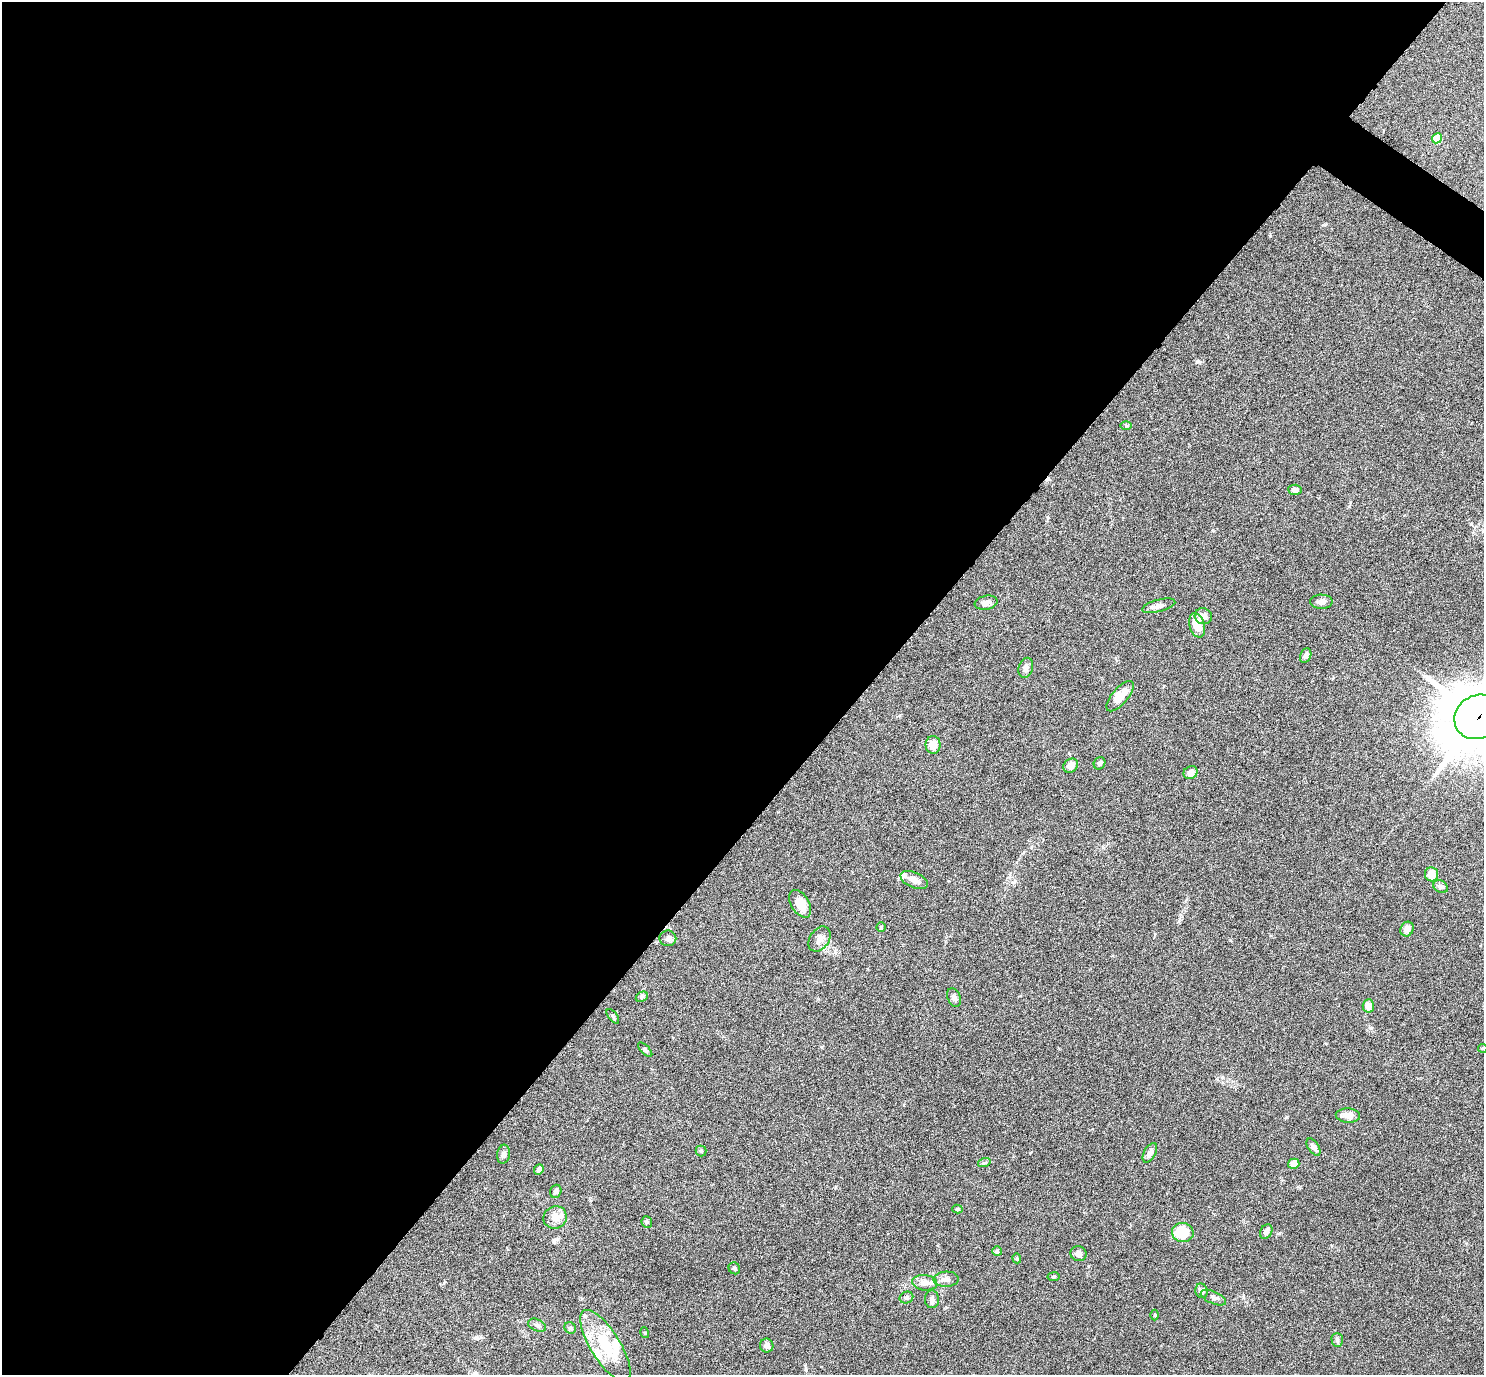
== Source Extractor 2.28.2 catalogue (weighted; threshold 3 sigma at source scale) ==
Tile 5 of 4 x 4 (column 1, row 2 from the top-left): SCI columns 2-1483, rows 2897-4269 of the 5931 x 5935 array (HDU 1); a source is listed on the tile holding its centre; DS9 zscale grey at full resolution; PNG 1486 x 1377 px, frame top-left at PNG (2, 2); each listed source drawn as its Kron ellipse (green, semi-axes under 4 px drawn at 4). Shown black and unused: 59% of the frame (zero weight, under 4 of 8 exposures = <1% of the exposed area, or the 3 px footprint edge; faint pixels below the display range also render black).
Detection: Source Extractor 2.28.2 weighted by HDU 2 'WHT'; one run over the whole footprint, this tile lists its part. Background 0.0857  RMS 0.004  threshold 0.0165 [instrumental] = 3 sigma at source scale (4.09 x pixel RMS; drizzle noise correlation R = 1.36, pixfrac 0.8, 0.05/0.05 arcsec/px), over >= 5 px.
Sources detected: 69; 1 inside a brighter object's white glare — neither listed nor drawn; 6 inside a brighter listed object's ellipse — not listed separately; the other 62 listed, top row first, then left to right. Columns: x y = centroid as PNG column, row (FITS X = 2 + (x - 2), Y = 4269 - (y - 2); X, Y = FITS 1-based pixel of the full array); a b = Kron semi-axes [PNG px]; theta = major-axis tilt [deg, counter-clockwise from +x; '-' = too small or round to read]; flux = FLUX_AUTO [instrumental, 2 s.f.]
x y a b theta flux
1437 138 5 4 - 8.1
1126 425 6 4 -1 0.48
1295 490 7 5 -3 1.4
1321 602 11 7 0 1.7
986 603 11 7 10 1.8
1159 606 17 6 15 1.8
1203 616 9 7 -24 2.4
1197 625 12 7 -72 7.2
1306 656 7 5 67 1.3
1026 668 10 7 75 1.6
1120 696 19 8 49 5.6
1478 717 24 21 28 2300
933 745 9 7 88 4
1099 763 6 5 - 0.95
1071 766 8 6 39 2.7
1191 773 7 6 - 2.4
1431 874 7 6 - 4.3
914 880 14 7 -23 2.8
1441 887 8 6 -32 0.98
800 904 15 9 -59 4.7
881 927 4 4 - 0.46
1407 929 7 6 - 2.1
668 938 8 8 - 1.2
819 939 13 9 56 2.4
642 997 6 4 29 0.62
954 998 9 6 -68 1.2
1368 1006 6 5 - 2.5
613 1016 8 4 -52 0.58
1483 1048 5 3 - 0.38
645 1050 9 4 -46 0.78
1348 1115 12 7 -2 3
1313 1147 10 5 -56 1.4
701 1151 5 5 - 0.61
1150 1153 11 6 62 1.8
503 1154 9 6 81 1.4
984 1163 6 4 18 0.59
1294 1164 6 5 - 3.9
539 1169 5 4 - 2
556 1191 7 5 72 1.1
957 1209 5 4 - 0.55
555 1217 12 11 - 3.7
647 1222 6 5 - 0.58
1266 1232 8 5 61 1.3
1183 1233 11 9 -12 11
997 1251 5 5 - 0.53
1078 1254 8 7 - 1.6
1017 1258 5 4 - 0.42
734 1268 6 5 - 0.75
1053 1277 6 4 7 0.49
946 1279 12 7 3 2
925 1283 12 7 -7 2.1
1202 1291 7 6 - 1.2
906 1297 7 5 22 0.85
1213 1298 13 6 -23 1.4
932 1299 9 7 -88 1.3
1155 1315 5 3 - 0.38
537 1325 9 6 -23 1.1
570 1328 6 5 - 0.65
645 1333 5 3 - 0.32
1337 1340 7 5 -89 0.79
605 1346 41 14 -58 16
767 1346 7 6 - 1.5
Overlapping masked pixels (flux is a lower limit): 1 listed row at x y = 1478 717
Isophote crosses this tile's border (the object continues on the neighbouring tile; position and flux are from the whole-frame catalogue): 2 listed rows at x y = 1478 717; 1483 1048
Unlisted compact peaks at least as high as the median listed source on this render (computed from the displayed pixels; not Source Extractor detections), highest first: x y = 1198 361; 1270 236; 1371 1028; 1230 940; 1471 524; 1287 1117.